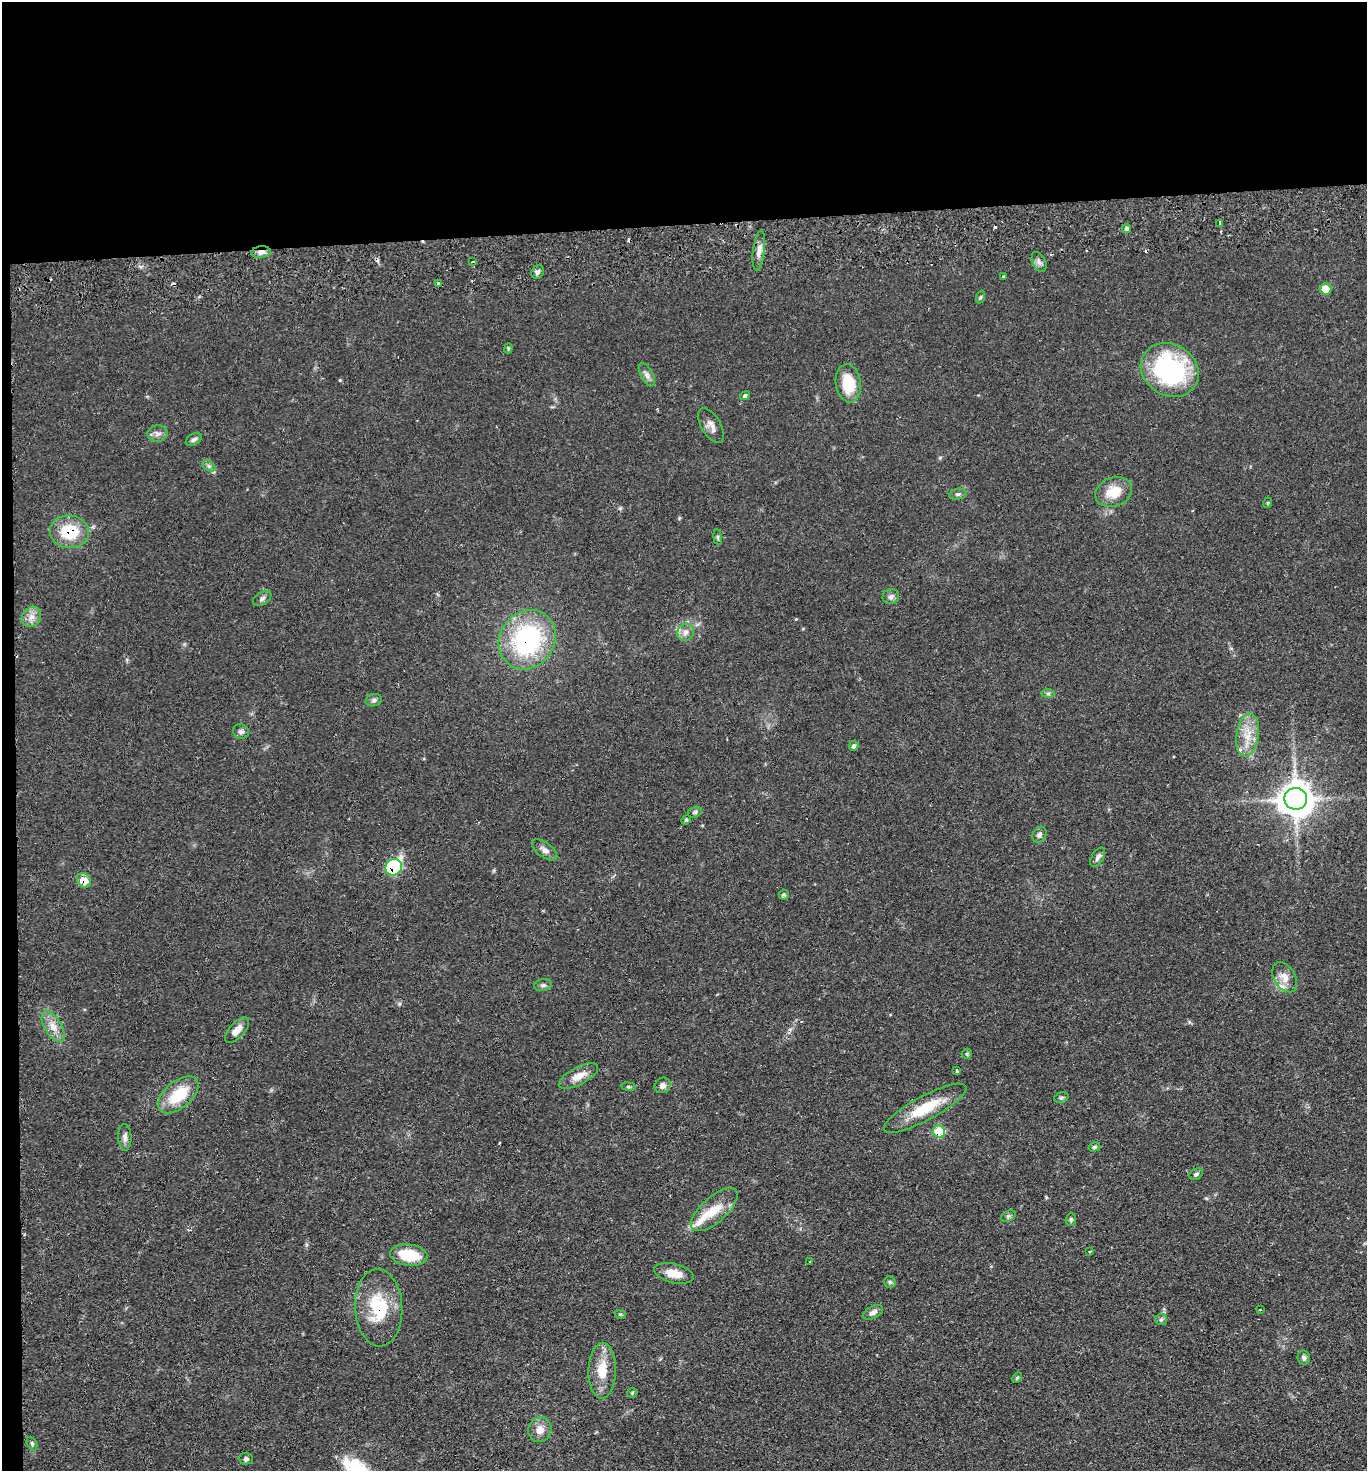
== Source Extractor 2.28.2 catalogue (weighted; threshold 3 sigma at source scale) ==
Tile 1 of 3 x 3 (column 1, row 1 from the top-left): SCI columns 124-1488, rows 2991-4459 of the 4380 x 4515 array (HDU 1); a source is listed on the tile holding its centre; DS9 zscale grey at full resolution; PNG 1369 x 1473 px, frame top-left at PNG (2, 2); each listed source drawn as its Kron ellipse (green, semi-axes under 4 px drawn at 4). Shown black and unused: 16% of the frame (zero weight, under 2 of 3 exposures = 3% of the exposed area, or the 3 px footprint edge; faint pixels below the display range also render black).
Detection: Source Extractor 2.28.2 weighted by HDU 2 'WHT'; one run over the whole footprint, this tile lists its part. Background 0.0543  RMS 0.0061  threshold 0.0275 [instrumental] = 3 sigma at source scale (4.5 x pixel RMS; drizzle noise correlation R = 1.50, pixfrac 1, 0.05/0.05 arcsec/px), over >= 5 px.
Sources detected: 89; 7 cosmic-ray / hot-pixel residue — neither listed nor drawn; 2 inside a brighter listed object's ellipse — not listed separately; the other 80 listed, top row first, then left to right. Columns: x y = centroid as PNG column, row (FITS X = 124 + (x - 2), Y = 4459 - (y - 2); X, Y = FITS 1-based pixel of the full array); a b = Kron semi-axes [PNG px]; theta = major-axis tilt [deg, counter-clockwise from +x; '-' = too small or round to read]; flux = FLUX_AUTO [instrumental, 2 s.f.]
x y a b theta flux
1220 223 4 3 - 4.5
1127 228 5 4 - 1.4
759 250 20 6 83 4.4
261 252 9 6 7 3.3
473 262 3 3 - 1.5
1039 262 11 6 -65 2.5
538 272 7 6 - 1.7
1004 277 3 3 - 0.83
438 283 3 3 - 5.6
1326 289 6 5 - 11
981 297 7 4 70 0.93
508 348 5 4 - 0.78
1170 370 30 25 -31 87
647 375 13 6 -61 2.6
848 383 19 12 -82 19
745 396 5 3 - 2.1
711 425 19 9 -60 4.5
157 434 10 8 3 2.8
194 439 9 5 32 1.7
209 466 7 4 -34 1.5
1114 492 19 14 21 13
958 494 8 5 9 1.5
1267 503 5 3 - 0.56
69 532 19 16 -4 25
718 537 8 4 -82 0.91
891 597 8 7 - 2.1
262 598 10 6 34 1.8
31 617 11 9 53 4.3
685 632 9 8 - 3.2
527 640 31 27 55 82
1048 694 7 4 0 1.2
374 700 8 6 15 1.7
241 732 8 7 - 1.9
1248 735 22 11 82 11
854 746 5 5 - 1.4
1296 799 11 11 - 1000
695 812 7 5 17 1.3
686 820 5 4 - 0.71
1039 835 8 6 61 2.2
545 850 15 7 -36 3.3
1098 857 11 6 58 2.3
394 867 9 8 - 51
84 880 8 6 -45 8.5
784 895 5 5 - 1.1
1285 977 16 10 -59 6.1
543 985 9 6 9 1.7
53 1027 17 8 -59 6.3
237 1030 16 7 48 6.2
967 1054 5 5 - 0.77
957 1071 3 3 - 1.2
578 1076 22 8 28 7.2
662 1085 8 7 - 2.7
628 1087 7 4 -8 0.92
178 1095 24 13 40 22
1061 1098 7 5 17 1.2
925 1108 46 12 28 22
939 1132 6 6 - 24
125 1137 13 6 -87 2.6
1094 1147 6 4 16 0.91
1196 1174 7 5 30 1.4
714 1210 29 12 41 14
1008 1216 8 5 25 1.3
1071 1220 6 5 - 1.1
1090 1251 3 3 - 0.76
409 1255 19 10 -6 21
810 1262 3 2 - 0.94
674 1273 20 9 -14 8.2
890 1282 6 6 - 1.1
379 1308 39 23 -87 31
1260 1310 3 2 - 0.39
873 1312 11 6 27 2.7
620 1314 6 3 -17 0.73
1161 1319 6 5 - 1.2
1304 1358 7 6 - 2
602 1371 28 13 89 14
1017 1378 5 3 - 0.86
632 1393 5 4 - 0.89
540 1430 12 11 - 6
32 1443 7 4 -64 1.1
246 1459 7 6 - 1.4
Overlapping masked pixels (flux is a lower limit): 7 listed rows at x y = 261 252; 69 532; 527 640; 394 867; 84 880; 939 1132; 379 1308
Unlisted compact peaks at least as high as the median listed source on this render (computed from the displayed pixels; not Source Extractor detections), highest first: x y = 340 380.